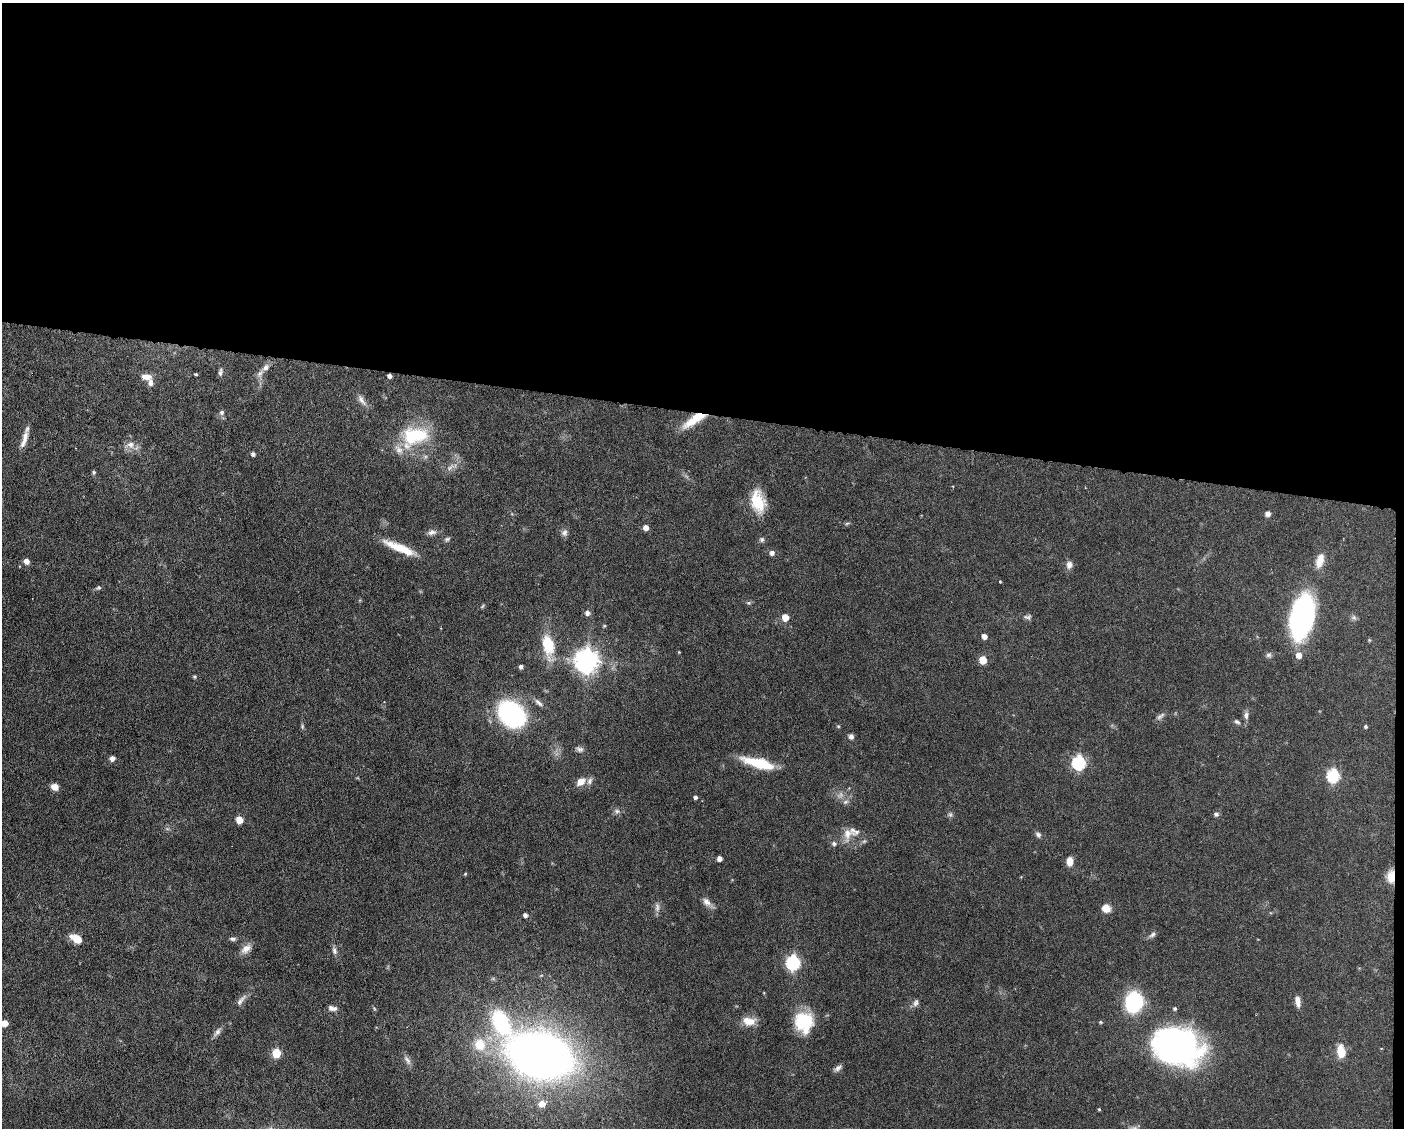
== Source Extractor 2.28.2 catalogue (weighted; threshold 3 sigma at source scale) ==
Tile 3 of 3 x 4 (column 3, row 1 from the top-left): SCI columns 2914-4315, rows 3378-4503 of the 4529 x 4503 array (HDU 1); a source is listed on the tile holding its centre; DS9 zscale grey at full resolution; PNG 1406 x 1130 px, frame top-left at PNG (2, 3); no overlay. Shown black and unused: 37% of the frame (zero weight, under 3 of 6 exposures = <1% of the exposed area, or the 3 px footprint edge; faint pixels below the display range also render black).
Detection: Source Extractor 2.28.2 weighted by HDU 2 'WHT'; one run over the whole footprint, this tile lists its part. Background 0.0625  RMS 0.0034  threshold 0.0138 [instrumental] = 3 sigma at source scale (4.09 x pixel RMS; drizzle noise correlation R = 1.36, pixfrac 0.8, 0.05/0.05 arcsec/px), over >= 5 px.
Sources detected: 115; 3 too faint to see at this stretch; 1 inside a brighter object's white glare — not listed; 7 inside a brighter listed object's ellipse — not listed separately; the other 104 listed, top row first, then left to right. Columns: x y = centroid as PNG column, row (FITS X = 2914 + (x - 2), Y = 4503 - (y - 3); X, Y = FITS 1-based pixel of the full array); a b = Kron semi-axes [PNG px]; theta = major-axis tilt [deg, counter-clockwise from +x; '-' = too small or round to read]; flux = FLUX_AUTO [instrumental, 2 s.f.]
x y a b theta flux
265 367 10 7 48 1.5
220 372 11 5 84 0.91
195 374 3 3 - 0.51
389 376 4 4 - 0.95
146 377 13 7 -1 2.5
361 400 19 7 -57 1.8
222 412 7 7 - 0.88
694 420 31 9 33 7.3
414 436 35 22 16 20
24 440 25 6 72 2.9
130 445 14 10 8 2.5
253 454 5 4 - 0.8
94 472 6 5 - 0.5
758 501 25 15 -77 9.4
1268 514 7 6 - 1.1
847 523 6 4 19 0.44
646 527 5 5 - 2
432 532 11 7 9 1.4
564 533 9 8 - 1.2
447 539 8 5 23 0.65
762 540 7 7 - 0.74
400 548 38 8 -23 8.3
772 553 6 6 - 1.2
26 561 5 5 - 2.2
1320 561 19 10 74 3.5
1069 565 9 7 85 1.6
1000 581 3 3 - 0.26
98 588 7 6 - 0.61
749 603 6 5 - 0.54
587 613 6 6 - 1.3
1302 616 36 18 78 76
785 617 5 5 - 4.6
1028 617 10 6 -1 0.89
1354 618 8 7 - 0.8
604 626 4 4 - 0.34
984 636 5 5 - 2
548 645 26 12 -80 11
679 652 3 3 - 0.24
1268 655 8 6 0 0.77
1299 655 6 6 - 2.7
587 660 9 8 - 270
983 660 5 5 - 6.9
521 667 4 4 - 0.91
195 676 4 4 - 0.44
539 703 13 6 -42 1.3
512 714 19 14 -42 70
1246 715 10 6 -89 1.1
1160 716 13 6 39 1
1237 722 8 5 -31 0.71
302 726 8 4 82 0.52
838 726 5 3 - 0.29
1365 727 4 4 - 0.47
851 736 7 6 - 0.95
580 749 10 7 -10 1
112 758 5 5 - 1.5
1079 762 7 6 - 44
758 763 35 10 -15 12
1333 776 7 6 - 34
581 782 10 7 36 3.1
54 787 8 7 - 2.2
840 795 9 7 48 1.4
695 797 4 4 - 0.73
845 802 8 5 36 0.87
617 811 8 6 -15 0.98
1216 814 7 6 - 0.75
950 815 8 6 -90 0.7
239 820 7 6 - 2.8
847 834 20 14 77 4.1
1038 835 8 6 -43 0.93
719 858 4 4 - 1.7
1070 861 10 7 88 2.3
465 874 4 4 - 0.33
1391 876 15 9 89 3.5
707 902 13 8 -46 1.9
657 907 13 6 -90 1.3
1106 908 9 8 - 2.9
525 915 4 4 - 1
1152 935 10 6 34 0.96
76 938 11 7 -30 5.6
233 939 8 5 0 0.73
246 949 16 9 38 2.4
334 951 10 6 -74 1.1
793 962 7 6 - 52
241 1000 21 6 49 1.7
1134 1002 22 18 78 20
1298 1002 12 6 -81 2.3
916 1003 11 7 68 1.1
332 1008 12 6 -8 1.4
1175 1009 5 5 - 0.55
749 1021 15 10 -9 4.1
803 1022 22 19 25 13
1101 1022 5 4 - 0.42
5 1023 5 5 - 3.4
501 1023 33 19 -64 25
217 1032 12 7 52 1.3
480 1045 20 18 -69 9.3
1175 1046 44 33 -18 100
1341 1052 13 8 -84 5.4
276 1053 6 5 - 12
540 1055 48 32 -16 280
407 1060 15 6 -57 1.3
838 1068 12 6 41 1.1
542 1104 8 8 - 3.2
1099 1109 4 4 - 0.31
Overlapping masked pixels (flux is a lower limit): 3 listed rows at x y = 389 376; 694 420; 1391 876
Isophote crosses this tile's border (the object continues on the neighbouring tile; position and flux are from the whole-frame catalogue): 1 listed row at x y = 5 1023